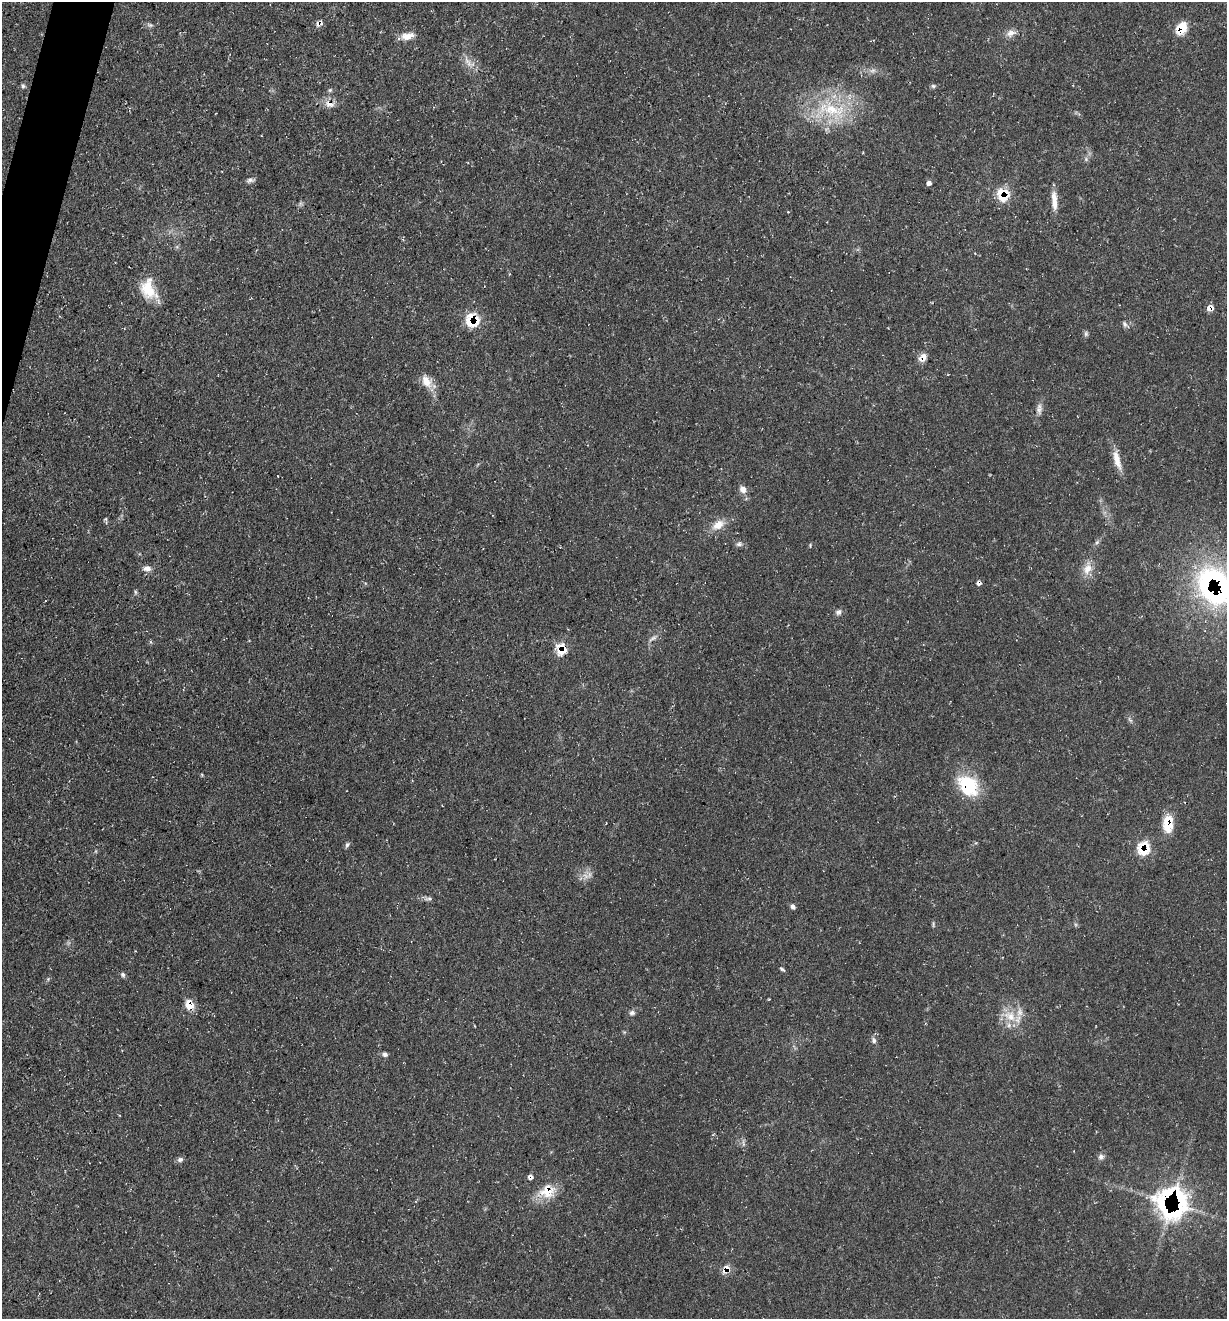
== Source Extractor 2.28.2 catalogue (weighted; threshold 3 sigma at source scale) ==
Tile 11 of 4 x 4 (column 3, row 3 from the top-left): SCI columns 2584-3808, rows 1320-2636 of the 5290 x 5272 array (HDU 1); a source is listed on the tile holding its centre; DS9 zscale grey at full resolution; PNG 1229 x 1321 px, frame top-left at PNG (2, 2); no overlay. Shown black and unused: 1% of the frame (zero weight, under 3 of 4 exposures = <1% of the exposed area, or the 3 px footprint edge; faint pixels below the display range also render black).
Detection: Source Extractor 2.28.2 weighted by HDU 2 'WHT'; one run over the whole footprint, this tile lists its part. Background 0.163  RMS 0.0072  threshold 0.0326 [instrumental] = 3 sigma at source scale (4.5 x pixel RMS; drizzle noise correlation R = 1.50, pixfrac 1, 0.05/0.05 arcsec/px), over >= 5 px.
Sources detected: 62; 1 too faint to see at this stretch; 2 cosmic-ray / hot-pixel residue — not listed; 2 inside a brighter listed object's ellipse — not listed separately; the other 57 listed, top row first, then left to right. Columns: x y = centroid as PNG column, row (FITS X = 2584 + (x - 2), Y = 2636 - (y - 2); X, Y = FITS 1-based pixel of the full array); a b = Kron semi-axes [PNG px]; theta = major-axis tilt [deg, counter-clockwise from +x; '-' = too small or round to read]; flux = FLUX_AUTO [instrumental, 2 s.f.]
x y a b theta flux
319 24 9 7 19 3.4
150 25 9 5 -14 1.9
1181 28 14 10 61 14
1011 33 13 9 19 4.9
407 36 17 9 16 6.9
468 62 19 7 -52 5.8
23 86 6 5 - 1.5
933 86 6 5 - 1.3
330 90 5 5 - 1.2
329 104 13 9 -29 5.7
832 110 41 19 -18 44
250 180 12 5 11 2.3
929 183 5 5 - 2.4
1005 193 19 14 -45 13
1054 201 24 7 -85 8
148 289 27 18 -73 21
1210 308 7 6 - 5.6
472 320 16 15 - 20
1124 324 8 6 -64 2.1
1086 334 8 4 82 1.5
923 357 12 9 47 5.1
426 381 18 12 -55 9.9
1039 409 16 7 89 4
1117 459 29 8 -77 9.5
743 489 9 8 - 4.2
718 525 16 10 39 9
739 544 9 5 1 2.2
810 545 5 3 - 0.74
147 568 10 7 -9 4
1087 569 19 11 69 8.8
1214 586 48 38 -61 160
135 592 6 4 73 1
838 612 8 7 - 2.4
653 638 14 4 31 2.5
561 649 10 9 - 18
1130 720 9 3 -45 1.3
968 786 28 21 -51 36
1168 823 19 11 89 18
347 845 8 4 65 1.5
1143 848 18 15 75 17
589 875 9 4 90 2.3
428 899 11 4 4 1.9
793 907 7 5 -52 1.9
933 924 9 3 90 1
782 969 8 3 -34 1.2
123 975 7 5 -69 1.6
189 1005 10 8 -67 11
632 1013 8 6 2 2.1
1010 1016 18 14 -67 14
874 1040 8 6 -75 2.1
385 1054 6 5 - 2.1
1101 1157 8 7 - 2.7
180 1159 8 6 5 2.1
530 1177 7 5 4 2.2
547 1191 21 18 16 17
1171 1203 40 39 - 110
726 1269 10 7 59 7.2
Overlapping masked pixels (flux is a lower limit): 17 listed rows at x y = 319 24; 1181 28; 329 104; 1005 193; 1210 308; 472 320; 923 357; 1214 586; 561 649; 968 786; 1168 823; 1143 848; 189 1005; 530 1177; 547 1191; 1171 1203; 726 1269
Isophote crosses this tile's border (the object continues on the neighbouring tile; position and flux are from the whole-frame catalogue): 1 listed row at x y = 1214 586